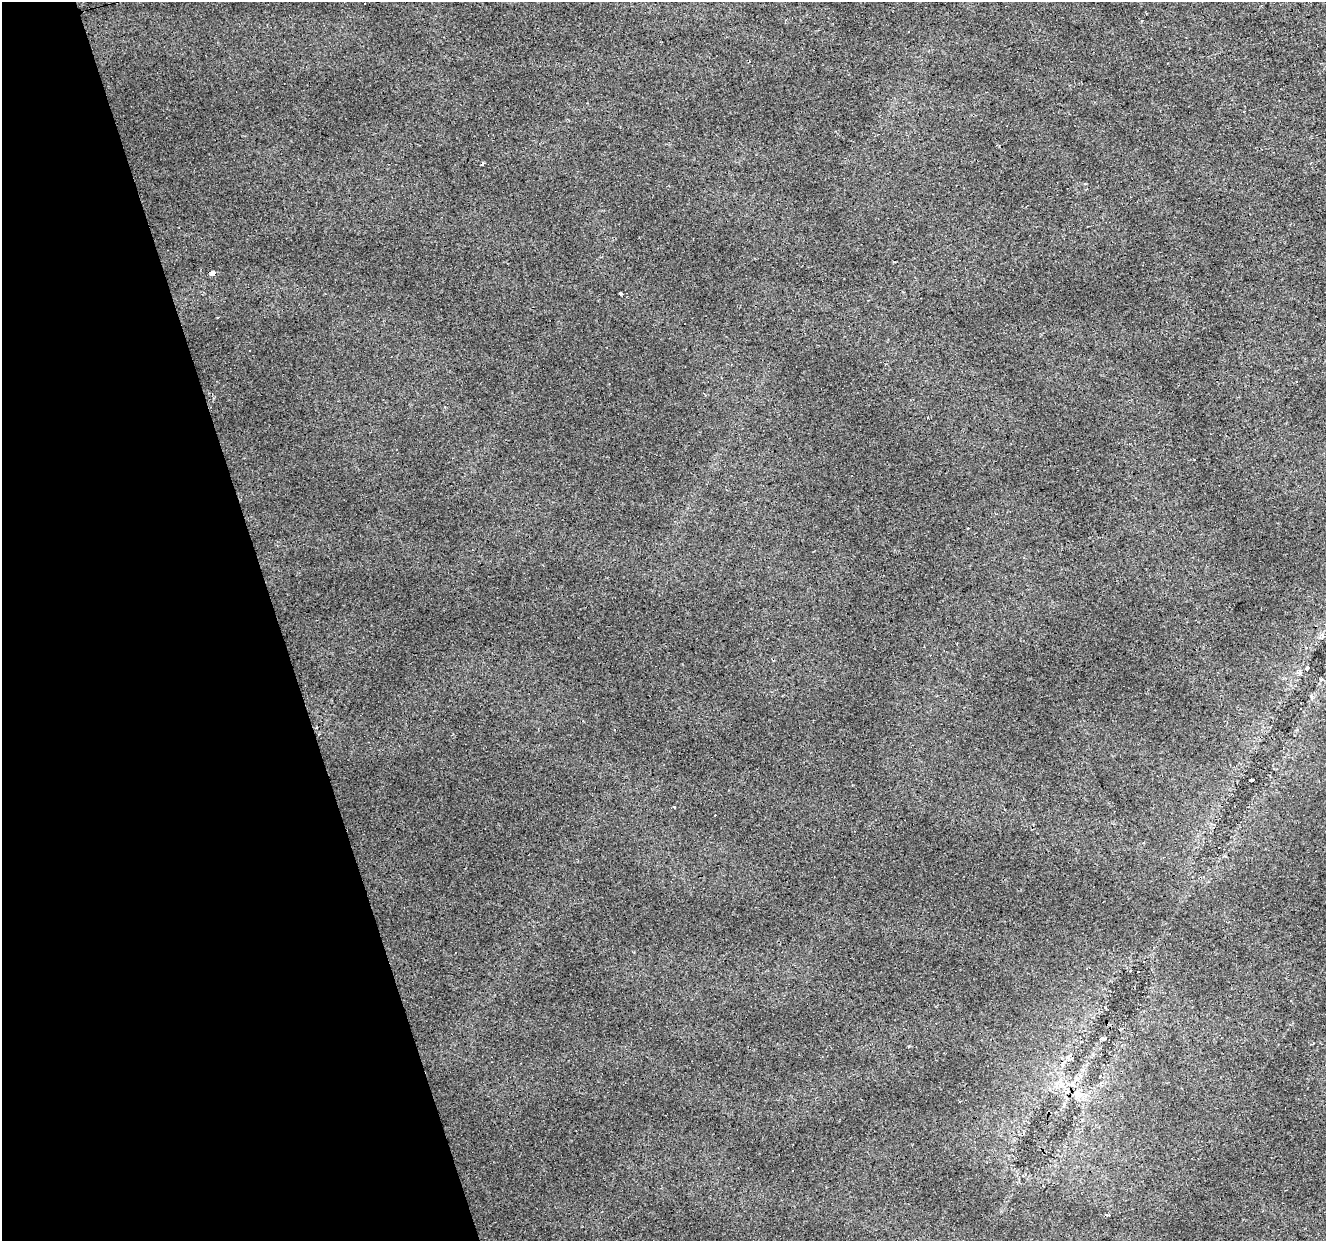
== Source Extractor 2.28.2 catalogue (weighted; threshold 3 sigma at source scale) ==
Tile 5 of 4 x 4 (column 1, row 2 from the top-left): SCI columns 1-1324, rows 2530-3768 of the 5297 x 5113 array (HDU 1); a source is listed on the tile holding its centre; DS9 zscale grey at full resolution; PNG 1328 x 1243 px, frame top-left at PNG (2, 2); no overlay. Shown black and unused: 21% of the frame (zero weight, under 2 of 3 exposures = <1% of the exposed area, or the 3 px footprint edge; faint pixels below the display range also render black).
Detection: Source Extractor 2.28.2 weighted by HDU 2 'WHT'; one run over the whole footprint, this tile lists its part. Background 0.0371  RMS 0.0065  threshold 0.0291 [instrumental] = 3 sigma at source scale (4.5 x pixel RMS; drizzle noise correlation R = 1.50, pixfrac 1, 0.0396/0.0396 arcsec/px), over >= 5 px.
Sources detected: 16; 3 cosmic-ray / hot-pixel residue — not listed; the other 13 listed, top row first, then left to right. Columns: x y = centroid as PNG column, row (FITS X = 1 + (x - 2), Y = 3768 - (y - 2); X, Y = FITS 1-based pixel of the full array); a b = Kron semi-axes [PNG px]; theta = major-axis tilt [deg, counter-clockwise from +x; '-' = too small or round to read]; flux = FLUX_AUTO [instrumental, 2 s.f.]
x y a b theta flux
908 32 2 2 - 0.36
482 163 3 3 - 2.8
212 273 4 3 - 7.1
621 294 3 3 - 2
1296 382 3 2 - 0.48
1306 668 3 3 - 2.1
1252 780 4 3 - 32
674 807 3 3 - 3
1139 972 3 3 - 2.9
1102 1039 5 3 - 38
1061 1085 10 7 17 4
1076 1094 10 5 -83 2.8
793 1171 3 2 - 0.77
Unlisted compact peaks at least as high as the median listed source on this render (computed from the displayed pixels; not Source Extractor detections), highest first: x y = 1312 697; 1085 184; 1105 1007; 634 952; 217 318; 1313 1043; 908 1046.